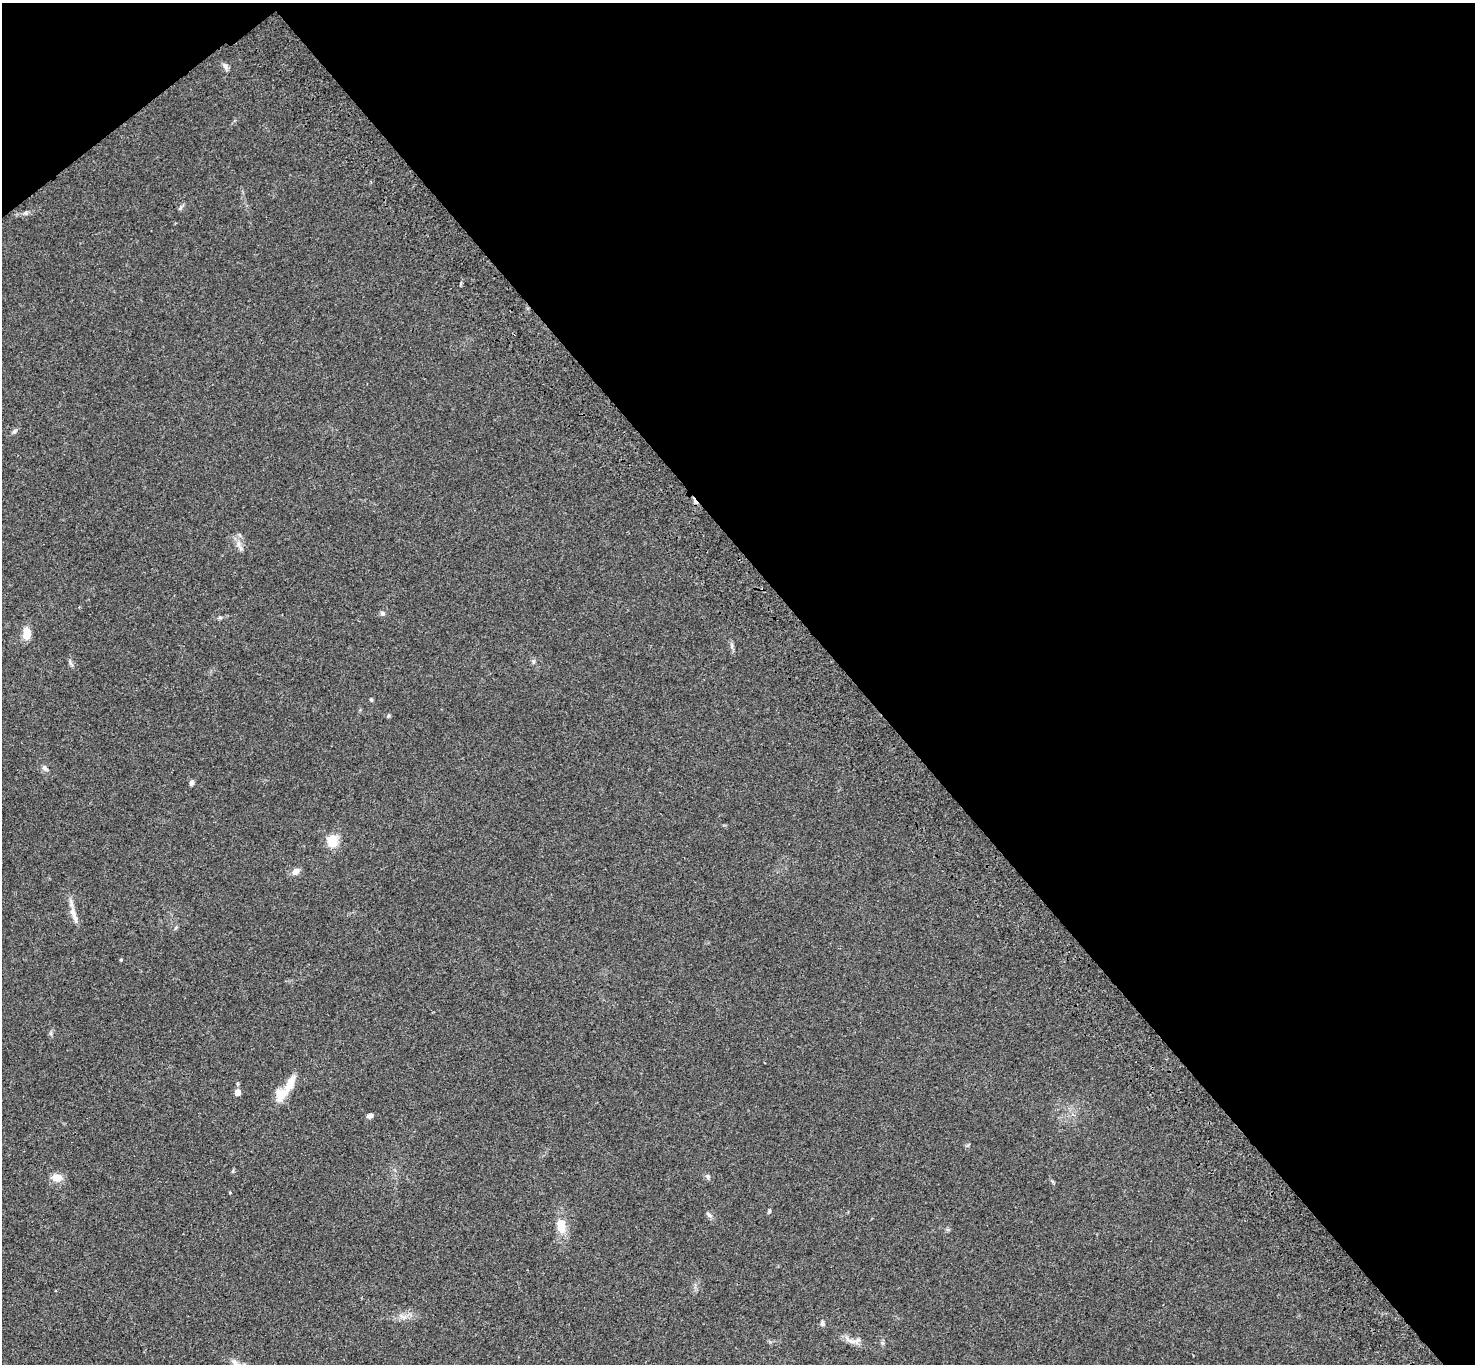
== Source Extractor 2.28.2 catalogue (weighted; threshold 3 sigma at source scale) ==
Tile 3 of 4 x 4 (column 3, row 1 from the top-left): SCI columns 3050-4522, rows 4465-5826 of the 6096 x 6070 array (HDU 1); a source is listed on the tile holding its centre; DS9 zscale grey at full resolution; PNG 1477 x 1366 px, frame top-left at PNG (2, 3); no overlay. Shown black and unused: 44% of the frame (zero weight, under 3 of 4 exposures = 6% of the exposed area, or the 3 px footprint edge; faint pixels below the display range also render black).
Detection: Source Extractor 2.28.2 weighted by HDU 2 'WHT'; one run over the whole footprint, this tile lists its part. Background 0.0448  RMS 0.0054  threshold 0.0245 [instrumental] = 3 sigma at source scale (4.5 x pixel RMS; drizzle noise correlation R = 1.50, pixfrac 1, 0.05/0.05 arcsec/px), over >= 5 px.
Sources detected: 28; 2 inside a brighter listed object's ellipse — not listed separately; the other 26 listed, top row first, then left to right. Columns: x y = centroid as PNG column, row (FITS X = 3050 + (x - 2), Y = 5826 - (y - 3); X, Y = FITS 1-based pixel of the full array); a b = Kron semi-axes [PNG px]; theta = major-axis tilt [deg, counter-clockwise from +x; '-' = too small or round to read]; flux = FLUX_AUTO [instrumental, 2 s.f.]
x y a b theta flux
225 66 10 6 -50 1.6
15 431 8 5 29 1.1
239 545 20 4 -65 2.2
383 613 7 6 - 1.2
27 634 14 9 -88 5.8
732 646 7 4 90 1.1
533 662 6 4 72 0.76
371 699 6 4 0 0.53
388 716 5 4 - 0.64
44 768 8 6 -54 1.4
192 783 7 5 69 1.4
332 841 12 10 -80 10
296 872 10 7 38 2.9
73 912 18 8 -74 4.4
121 960 5 3 - 0.43
290 1084 19 8 65 8
237 1092 6 6 - 3.8
370 1116 6 5 - 1.9
708 1177 8 3 -71 0.88
57 1178 11 8 -7 5
230 1193 4 3 - 0.37
769 1211 6 4 90 0.6
709 1215 9 5 -28 1.2
561 1226 17 10 -83 7.9
822 1323 8 5 90 1
850 1341 19 6 -23 3.3
Unlisted compact peaks at least as high as the median listed source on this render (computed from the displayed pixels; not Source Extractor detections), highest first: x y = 26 213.